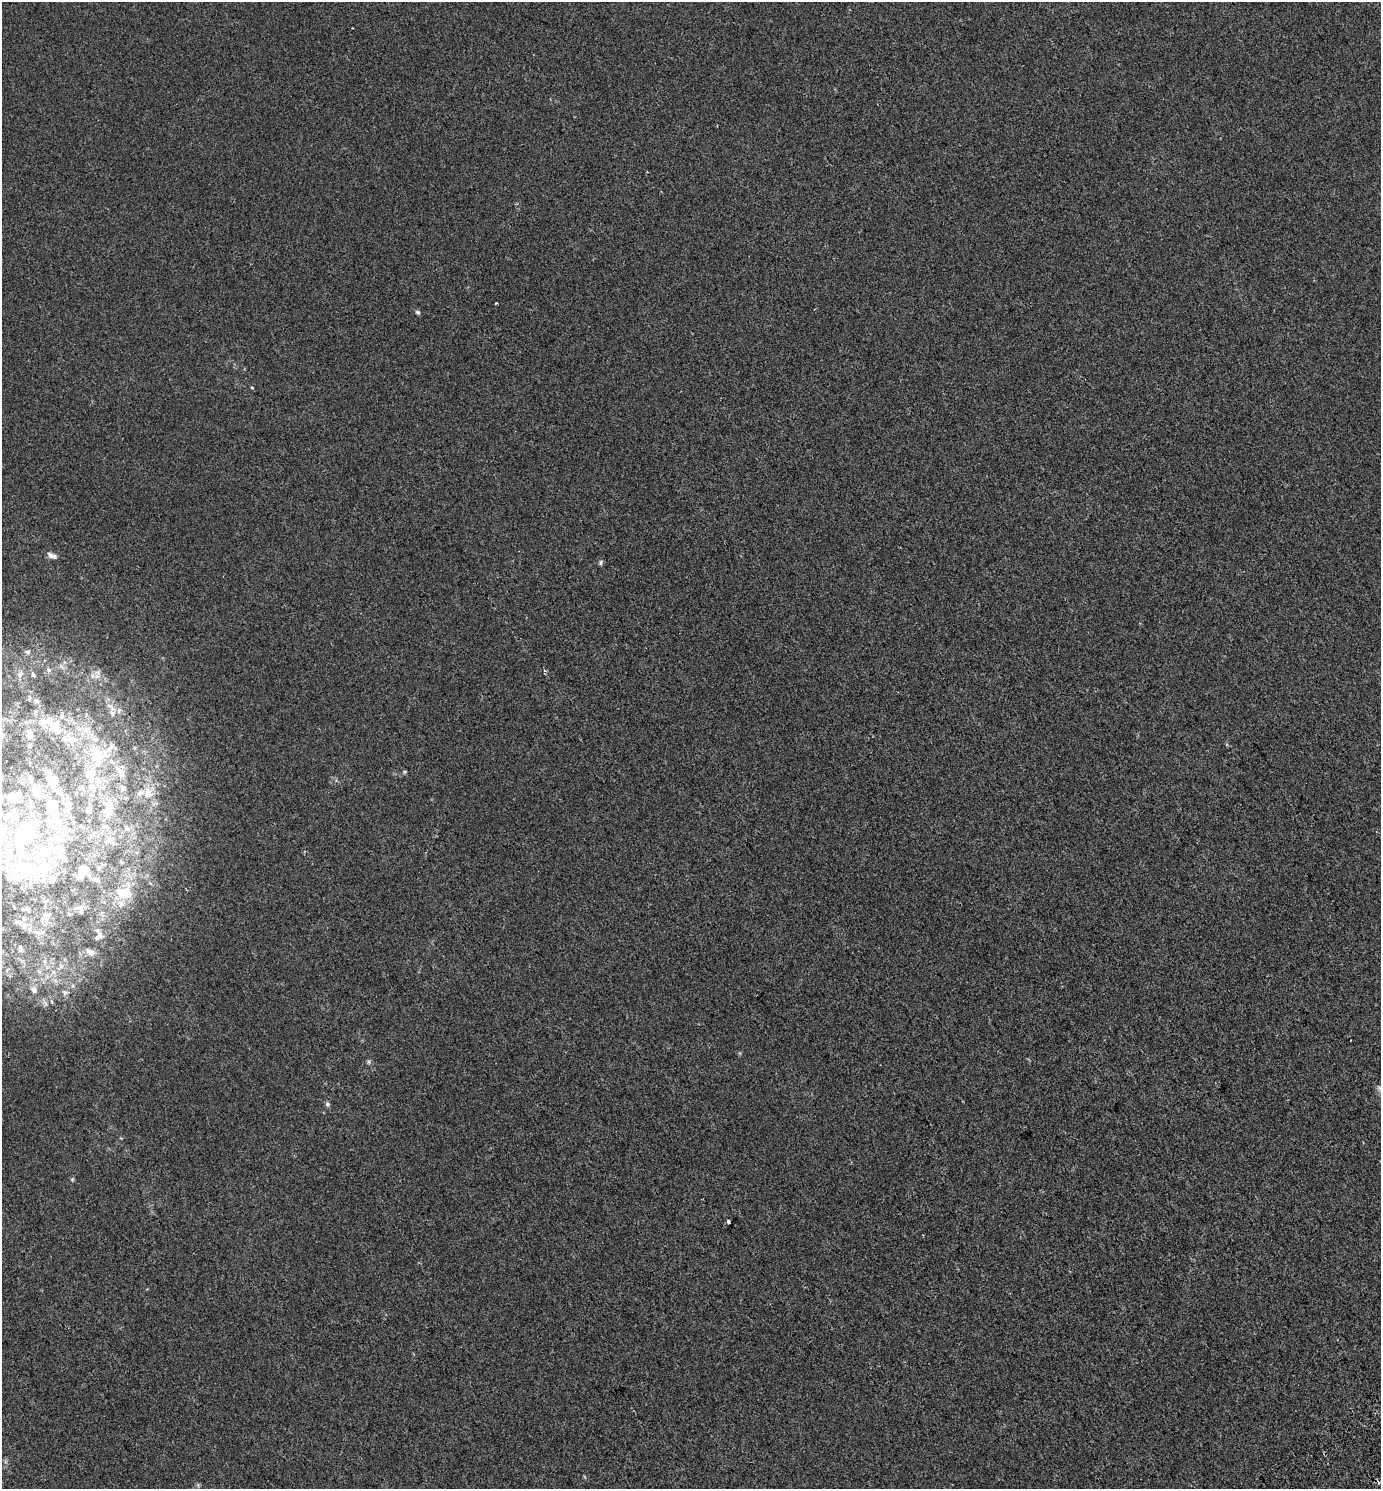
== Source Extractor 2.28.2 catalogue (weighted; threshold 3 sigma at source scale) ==
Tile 6 of 4 x 4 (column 2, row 2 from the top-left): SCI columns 1655-3033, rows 3036-4522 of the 6007 x 6078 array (HDU 1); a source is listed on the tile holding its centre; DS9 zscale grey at full resolution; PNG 1383 x 1491 px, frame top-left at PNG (2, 2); no overlay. Shown black and unused: <1% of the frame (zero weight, under 2 of 3 exposures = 4% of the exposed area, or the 3 px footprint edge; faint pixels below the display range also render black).
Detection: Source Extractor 2.28.2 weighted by HDU 2 'WHT'; one run over the whole footprint, this tile lists its part. Background 4.72e-04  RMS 0.0047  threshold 0.0213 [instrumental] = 3 sigma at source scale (4.5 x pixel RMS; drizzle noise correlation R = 1.50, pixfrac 1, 0.0396/0.0396 arcsec/px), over >= 5 px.
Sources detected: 84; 6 inside a brighter object's white glare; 1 cosmic-ray / hot-pixel residue — not listed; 22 inside a brighter listed object's ellipse — not listed separately; the other 55 listed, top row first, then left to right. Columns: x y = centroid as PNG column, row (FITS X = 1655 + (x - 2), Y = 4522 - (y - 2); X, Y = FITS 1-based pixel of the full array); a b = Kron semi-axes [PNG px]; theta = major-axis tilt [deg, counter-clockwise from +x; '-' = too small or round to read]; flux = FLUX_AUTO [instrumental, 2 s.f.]
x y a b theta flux
352 28 3 2 - 0.27
496 303 3 3 - 0.5
418 312 6 5 - 0.82
252 387 4 3 - 0.34
50 555 9 7 -45 1.8
601 562 8 5 73 0.76
28 652 7 5 -16 0.99
48 670 6 5 - 0.8
20 674 8 7 - 1.6
33 675 6 4 -73 0.72
97 676 9 7 2 2.3
112 713 10 8 -50 2.4
53 725 35 15 -54 13
88 729 9 7 0 2.2
30 734 12 8 -84 3.1
97 756 20 15 -75 14
404 772 6 4 71 0.5
91 774 22 17 -82 9.7
121 774 10 7 -56 2.4
30 778 12 6 -64 1.5
123 788 6 5 - 0.87
148 794 9 6 -11 1.6
17 797 18 13 -78 5.8
108 806 11 10 - 4.3
89 809 12 7 62 1.8
54 813 40 17 -67 24
11 816 24 15 -7 10
126 828 6 3 -34 0.54
4 832 12 8 -67 3.9
26 835 31 17 66 49
110 840 10 7 45 2
63 857 14 8 -38 3
44 867 27 17 68 20
84 869 13 10 -12 4.7
96 879 8 6 -2 1.2
124 893 22 15 3 9
79 907 15 6 14 2.3
28 909 8 6 -34 1.3
46 916 13 11 40 3
16 922 7 4 -17 0.81
23 927 10 6 70 1.3
30 929 6 4 72 0.72
100 935 12 8 -63 2.4
20 949 7 5 -74 1.1
90 952 12 8 -35 2.2
61 966 6 4 -19 0.73
53 972 6 4 89 0.85
34 990 6 5 - 1.5
65 993 7 5 30 0.91
369 1061 7 6 - 0.8
1380 1088 9 6 -41 1.4
327 1104 7 6 - 0.93
72 1179 6 4 46 0.58
728 1222 3 3 - 2.9
198 1485 6 4 -72 0.63
Isophote crosses this tile's border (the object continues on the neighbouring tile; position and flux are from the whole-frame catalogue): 1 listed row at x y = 1380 1088
Unlisted compact peaks at least as high as the median listed source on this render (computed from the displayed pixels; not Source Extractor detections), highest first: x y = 73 986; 1227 745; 585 1477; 134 748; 121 1138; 336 780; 150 883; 102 913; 1140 623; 61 666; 1363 1142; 717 125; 186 889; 244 369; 166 819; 164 786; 108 699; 414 1354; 814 309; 162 658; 1220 138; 574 117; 130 1021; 136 853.